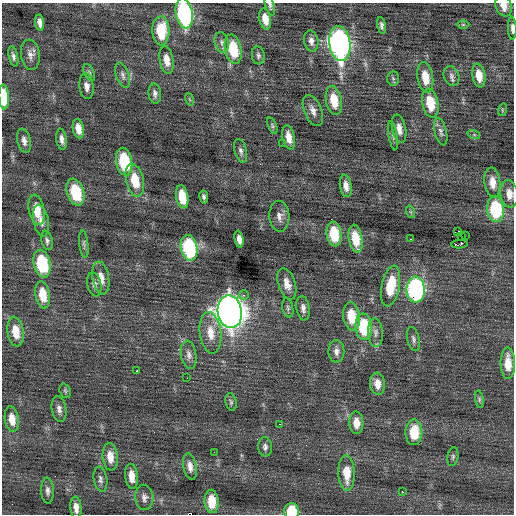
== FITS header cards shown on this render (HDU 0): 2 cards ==
NAXIS1  =                  512 / Axis length
NAXIS2  =                  512 / Axis length

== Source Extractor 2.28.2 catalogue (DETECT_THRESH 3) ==
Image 512 x 512 px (HDU 0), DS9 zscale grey, 1 PNG px = 1 image px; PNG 516 x 516 px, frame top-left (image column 1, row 512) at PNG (2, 3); each listed source drawn as its Kron ellipse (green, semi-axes under 4 px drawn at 4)
Background 0.0319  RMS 0.76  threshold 2.27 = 3 sigma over >= 5 px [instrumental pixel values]
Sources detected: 111; all 111 listed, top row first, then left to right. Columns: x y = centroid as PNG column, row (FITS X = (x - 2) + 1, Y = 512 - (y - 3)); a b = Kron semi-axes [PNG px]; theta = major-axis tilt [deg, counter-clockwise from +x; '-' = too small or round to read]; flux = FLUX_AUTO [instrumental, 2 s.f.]
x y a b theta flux
270 5 10 4 -75 120
504 6 11 8 -70 450
184 13 15 8 -80 8300
265 19 11 5 -78 580
40 23 8 4 -83 250
382 25 8 4 -77 150
463 25 6 4 -1 79
512 28 11 3 -88 170
161 31 14 8 -88 1900
311 41 10 7 -81 240
222 42 10 7 -76 210
340 43 17 10 -82 21000
233 49 15 8 -78 1900
30 55 15 9 -82 320
258 55 9 6 -81 140
13 56 10 4 -78 160
167 60 14 7 -80 480
89 72 9 5 -64 120
123 75 13 6 -71 210
451 76 10 7 -70 220
479 76 12 6 -80 650
425 77 15 7 -80 880
393 78 7 6 - 100
87 86 13 7 -83 330
155 94 10 6 -85 190
4 97 12 5 -87 1500
189 99 6 4 -70 69
334 100 15 7 -79 1100
430 103 14 8 -79 1500
313 110 16 8 -67 360
502 110 6 4 72 73
272 126 9 4 -70 100
78 129 10 5 -80 450
399 129 14 7 -79 390
441 132 14 6 -76 190
474 135 6 4 -19 77
393 136 15 4 -80 140
289 137 12 6 -78 520
62 139 11 5 -82 250
24 141 12 6 -77 260
283 143 2 2 - 25
241 151 12 6 -74 180
124 162 14 8 -78 2800
135 180 17 9 -77 1300
492 183 15 8 -84 560
346 186 11 6 -81 360
75 192 14 8 -72 2100
509 194 13 8 -82 470
182 197 12 6 -80 1100
204 197 6 3 -80 130
495 209 13 8 -84 3600
36 210 15 7 -78 980
411 212 6 4 -71 77
279 216 15 10 -87 340
41 221 16 7 -79 370
458 231 2 2 - 2700
334 234 12 7 -82 1700
465 235 2 2 - 4800
461 236 2 2 - 40
239 239 8 4 -80 280
355 239 14 6 -80 1200
410 239 2 2 - 38
47 240 10 5 -77 160
84 244 14 4 -84 130
460 244 8 3 5 1300
189 248 13 8 -79 5200
42 264 14 8 -77 3000
101 278 17 8 -81 630
94 284 12 7 -79 260
287 284 16 8 -72 450
391 286 21 9 79 1800
416 290 13 9 -88 11000
43 295 14 7 -81 990
244 295 5 5 - 100
288 308 10 5 -77 120
303 308 12 6 -81 250
230 312 16 12 -80 61000
352 316 14 8 -83 1400
364 327 13 8 -84 3000
16 332 15 8 -82 840
210 333 21 10 -83 890
375 333 14 7 -86 250
413 339 12 6 -76 190
336 351 11 8 -89 280
189 355 14 7 -80 280
508 363 16 7 -89 820
137 371 3 2 - 54
187 378 2 2 - 27
377 384 11 7 -84 470
65 391 7 5 -69 93
479 399 9 4 -79 91
231 402 9 5 -80 110
59 409 13 7 -80 260
12 419 13 7 -81 600
356 423 11 7 -87 510
280 424 2 2 - 34
414 432 13 8 89 1400
265 447 10 7 -89 180
214 452 2 2 - 36
110 457 14 7 -85 600
453 457 9 5 79 110
190 466 13 6 -79 320
347 473 18 8 -88 1000
132 476 12 6 -84 620
100 479 12 6 -81 210
48 491 13 6 -87 220
402 492 3 3 - 300
144 497 13 9 -87 260
212 501 11 7 -87 1100
76 507 11 5 -84 350
292 511 7 7 - 1600
At the frame edge (FLAGS 8, measured only in part): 7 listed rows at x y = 270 5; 504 6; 184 13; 512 28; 4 97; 509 194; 292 511